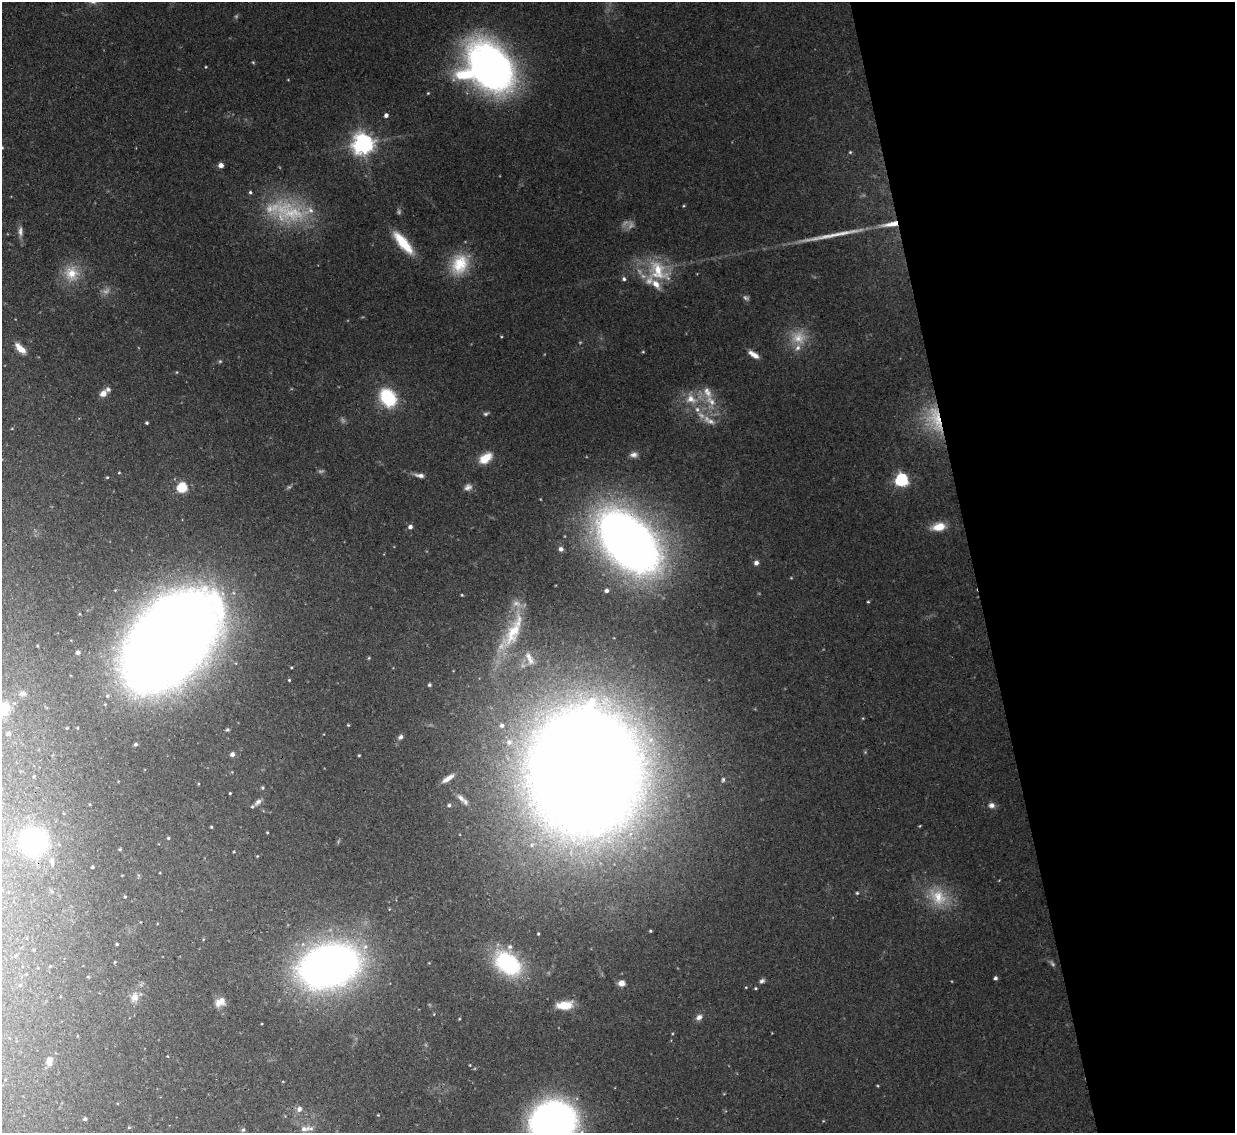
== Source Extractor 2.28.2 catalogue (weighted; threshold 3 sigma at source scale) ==
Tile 12 of 4 x 4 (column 4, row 3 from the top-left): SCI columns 3728-4960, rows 1443-2573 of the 5021 x 5006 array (HDU 1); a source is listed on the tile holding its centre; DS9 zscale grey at full resolution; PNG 1237 x 1135 px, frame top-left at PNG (2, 2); no overlay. Shown black and unused: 21% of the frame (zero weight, under 3 of 4 exposures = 4% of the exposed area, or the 3 px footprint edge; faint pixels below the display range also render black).
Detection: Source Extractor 2.28.2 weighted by HDU 2 'WHT'; one run over the whole footprint, this tile lists its part. Background 0.0934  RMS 0.0052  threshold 0.0234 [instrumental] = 3 sigma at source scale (4.5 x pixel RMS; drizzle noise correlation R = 1.50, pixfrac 1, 0.05/0.05 arcsec/px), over >= 5 px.
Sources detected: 141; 17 too faint to see at this stretch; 1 inside a brighter object's white glare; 1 long thin detection or spike segment (spike, bleed or trail) — not listed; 7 inside a brighter listed object's ellipse — not listed separately; the other 115 listed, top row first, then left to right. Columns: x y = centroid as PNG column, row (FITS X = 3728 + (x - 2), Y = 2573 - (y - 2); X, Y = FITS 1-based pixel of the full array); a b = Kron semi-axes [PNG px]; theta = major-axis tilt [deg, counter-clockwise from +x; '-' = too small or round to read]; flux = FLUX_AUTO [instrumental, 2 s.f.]
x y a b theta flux
253 62 5 4 - 0.61
490 66 41 28 -53 310
206 67 3 3 - 0.45
428 93 4 3 - 0.48
386 115 4 4 - 2.1
363 144 7 7 - 400
850 152 5 4 - 0.6
221 165 5 5 - 2.8
250 192 4 4 - 0.94
684 206 4 4 - 0.54
310 210 10 10 - 4.1
891 224 23 6 10 6.7
20 231 15 6 -89 2.7
403 243 32 10 -50 17
460 264 29 21 64 21
658 271 37 24 -42 25
71 274 20 19 - 14
624 279 6 5 - 1.2
501 336 4 3 - 0.43
798 338 22 19 3 12
20 348 13 6 -45 7.2
643 352 5 3 - 0.5
754 355 14 5 -33 4.3
220 361 5 4 - 0.73
177 372 5 3 - 0.44
103 393 8 7 - 4
388 397 18 14 -56 32
691 399 17 13 -28 9.5
711 401 20 10 -45 9
486 414 7 4 16 1
935 419 41 19 -73 26
147 423 3 3 - 0.8
634 455 10 7 5 2.5
485 458 15 9 36 10
119 473 4 3 - 0.43
420 475 13 5 -10 2.7
107 477 4 4 - 0.51
901 480 6 6 - 110
182 487 5 5 - 50
410 527 5 5 - 2
939 527 17 9 9 9.1
628 542 49 30 -47 650
561 549 5 5 - 1.8
756 563 6 6 - 2.1
606 590 6 5 - 1.8
462 595 3 3 - 0.51
868 602 3 3 - 0.54
513 631 58 17 63 28
170 640 61 37 50 2900
78 652 4 4 - 1.5
369 658 4 4 - 0.52
529 658 22 9 -64 5.6
289 680 4 3 - 0.54
429 685 4 4 - 0.91
22 693 10 6 5 1.6
4 709 15 11 81 9.8
863 718 4 3 - 0.46
348 725 4 3 - 0.47
502 725 7 7 - 2
227 729 5 4 - 0.72
9 733 5 4 - 0.96
400 737 7 5 41 1.6
509 742 9 9 - 3.8
136 744 3 3 - 1.1
232 754 5 5 - 1.9
359 755 3 3 - 0.51
585 772 81 69 90 2300
34 776 3 3 - 0.48
448 778 15 5 34 3.8
723 779 6 4 88 0.86
262 788 4 4 - 0.78
230 793 3 3 - 0.51
461 798 13 6 -47 2.9
258 802 12 7 44 2.5
449 805 5 4 - 0.96
992 805 8 7 - 2.4
920 826 5 3 - 0.46
211 827 3 3 - 0.51
267 832 3 3 - 0.46
168 838 4 4 - 0.65
34 842 23 23 - 84
120 849 4 4 - 0.65
234 852 3 2 - 0.43
257 856 3 3 - 0.4
52 862 15 7 -85 3.3
92 867 3 3 - 0.74
138 875 6 4 -71 0.71
857 893 4 4 - 0.68
125 897 4 3 - 0.49
938 897 29 21 -45 19
650 931 3 3 - 0.61
538 934 3 3 - 0.61
117 944 3 3 - 0.59
507 963 34 23 -40 49
329 966 47 31 16 420
995 978 4 4 - 1.3
762 981 7 5 41 1.4
621 983 7 7 - 3.8
20 985 5 3 - 0.6
746 987 4 3 - 0.38
756 988 4 3 - 0.57
134 997 15 11 69 4.8
220 1002 14 9 32 4.7
564 1005 17 8 6 12
699 1017 9 7 31 2.5
459 1019 4 3 - 0.44
49 1061 10 7 -90 3.4
470 1065 3 3 - 0.41
299 1109 9 8 - 2.4
378 1115 4 3 - 0.45
85 1119 5 4 - 1.2
553 1122 33 29 20 340
129 1127 5 4 - 0.58
305 1129 15 8 8 4.2
243 1130 7 5 72 1.1
Overlapping masked pixels (flux is a lower limit): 3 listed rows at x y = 891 224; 935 419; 170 640
Isophote crosses this tile's border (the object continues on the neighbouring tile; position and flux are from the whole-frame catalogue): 3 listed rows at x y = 490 66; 4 709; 553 1122